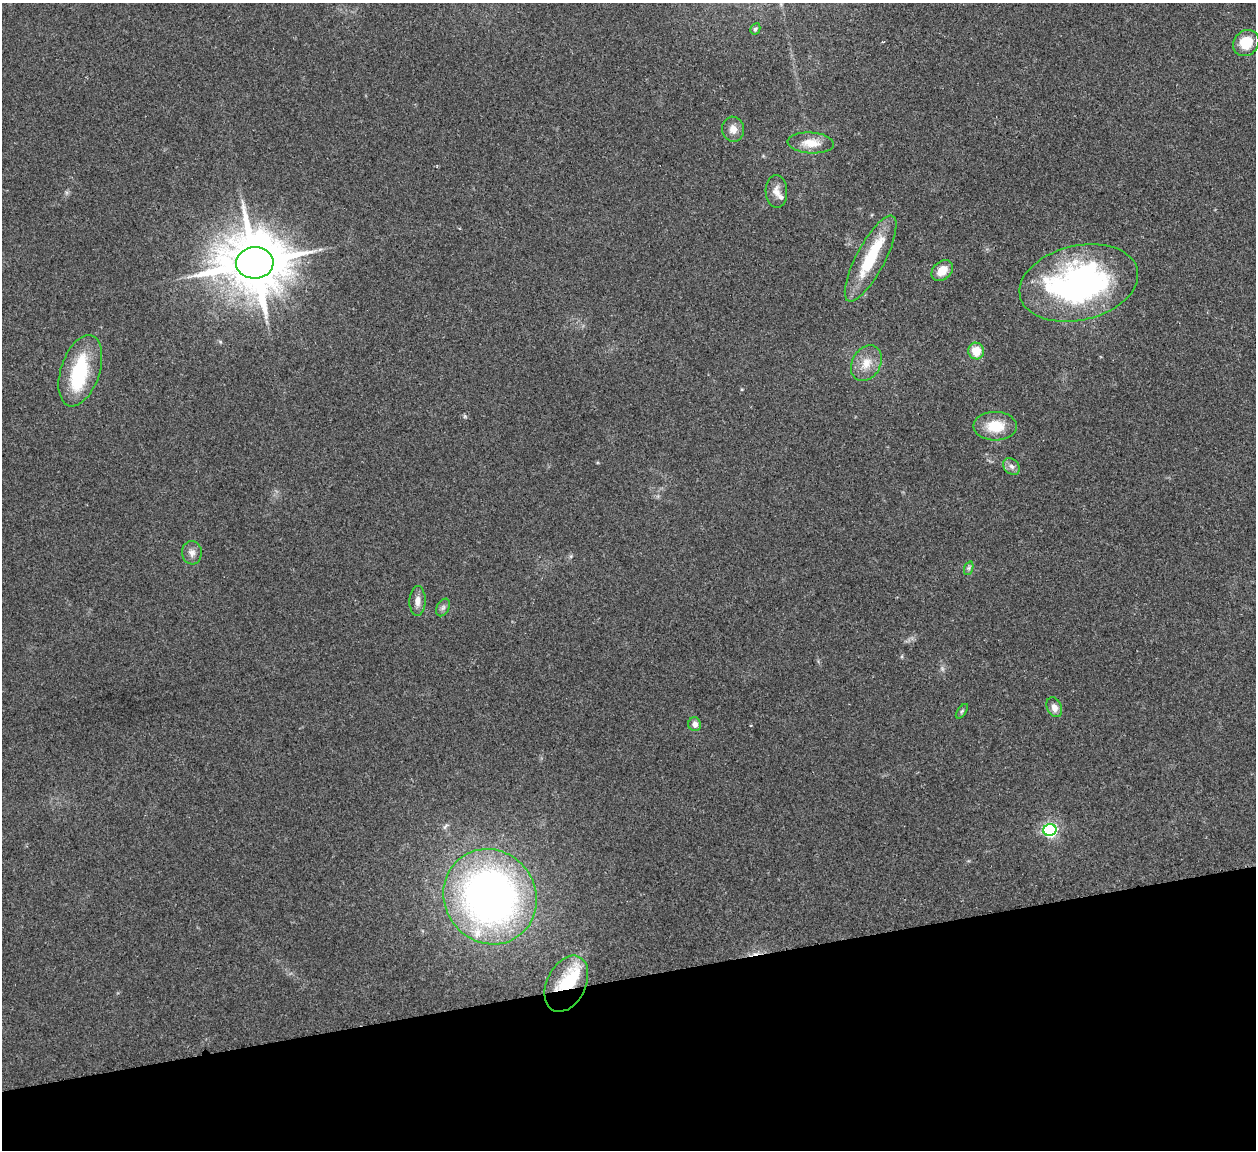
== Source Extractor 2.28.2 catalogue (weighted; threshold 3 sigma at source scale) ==
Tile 14 of 4 x 4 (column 2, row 4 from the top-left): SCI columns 1311-2564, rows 163-1310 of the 5132 x 5030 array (HDU 1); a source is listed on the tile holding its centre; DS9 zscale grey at full resolution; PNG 1258 x 1152 px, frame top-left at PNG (2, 3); each listed source drawn as its Kron ellipse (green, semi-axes under 4 px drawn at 4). Shown black and unused: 15% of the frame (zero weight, under 2 of 3 exposures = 3% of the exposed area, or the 3 px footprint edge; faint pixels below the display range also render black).
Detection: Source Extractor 2.28.2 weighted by HDU 2 'WHT'; one run over the whole footprint, this tile lists its part. Background 0.176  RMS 0.011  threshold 0.0488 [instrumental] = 3 sigma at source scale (4.5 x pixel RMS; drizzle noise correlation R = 1.50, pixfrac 1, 0.05/0.05 arcsec/px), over >= 5 px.
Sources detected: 28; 3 inside a brighter object's white glare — neither listed nor drawn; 1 inside a brighter listed object's ellipse — not listed separately; the other 24 listed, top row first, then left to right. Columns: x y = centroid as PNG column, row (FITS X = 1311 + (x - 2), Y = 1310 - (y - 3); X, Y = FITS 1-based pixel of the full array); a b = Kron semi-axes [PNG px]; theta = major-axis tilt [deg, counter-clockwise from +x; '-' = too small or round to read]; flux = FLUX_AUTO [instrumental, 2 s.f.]
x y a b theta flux
755 29 6 5 - 2.2
1246 43 14 12 42 26
733 129 12 11 - 9.1
811 143 23 10 -3 19
776 191 16 10 -87 9.1
871 259 48 14 62 57
255 263 19 15 6 8500
942 271 12 9 44 16
1079 283 60 37 13 310
976 351 8 8 - 18
866 363 19 14 58 16
80 371 37 19 72 75
995 426 22 14 -1 28
1012 466 9 7 -44 4.5
192 553 11 10 - 6.7
969 568 7 4 71 2.3
418 601 15 8 89 7.6
443 607 9 6 63 3.2
1054 707 10 7 -67 7.3
962 711 8 4 54 1.9
695 724 7 6 - 6.6
1050 830 6 6 - 250
490 897 49 45 -54 610
566 984 30 19 64 42
Overlapping masked pixels (flux is a lower limit): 1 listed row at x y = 566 984